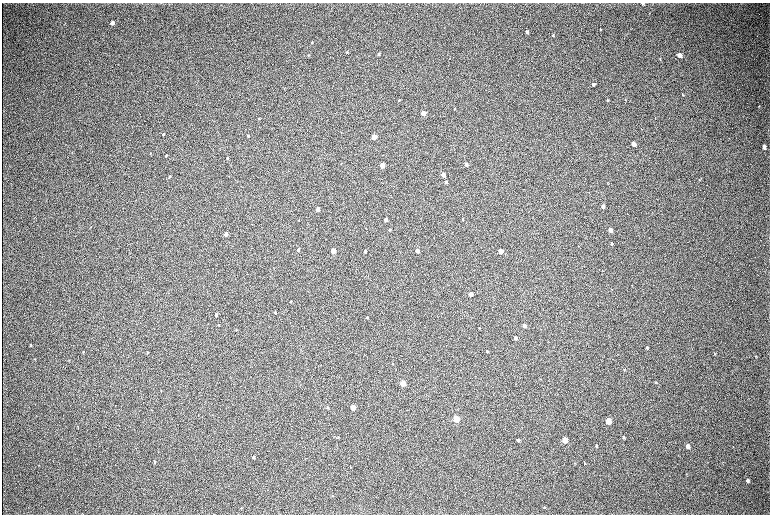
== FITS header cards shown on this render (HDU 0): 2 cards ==
NAXIS1  =                 1536 / length of data axis 1
NAXIS2  =                 1024 / length of data axis 2

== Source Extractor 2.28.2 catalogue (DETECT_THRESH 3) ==
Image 1536 x 1024 px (HDU 0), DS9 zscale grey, zoomed out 1/2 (1 PNG px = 2 x 2 image px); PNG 772 x 516 px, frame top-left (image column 1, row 1023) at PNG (2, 3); no overlay
Background 324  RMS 23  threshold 70.1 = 3 sigma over >= 5 px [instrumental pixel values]
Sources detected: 98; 1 cannot appear on this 1/2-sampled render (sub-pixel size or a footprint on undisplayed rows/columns) and is not listed; the other 97 listed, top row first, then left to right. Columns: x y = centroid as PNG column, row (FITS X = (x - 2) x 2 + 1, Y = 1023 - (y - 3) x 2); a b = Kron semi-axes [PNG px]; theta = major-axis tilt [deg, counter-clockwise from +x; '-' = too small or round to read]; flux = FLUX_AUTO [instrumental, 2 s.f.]
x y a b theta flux
643 4 3 2 - 4200
649 13 3 2 - 1800
112 23 4 3 - 34000
600 29 2 2 - 3200
527 32 3 3 - 13000
553 35 4 3 - 3900
312 42 3 2 - 3900
347 52 3 3 - 3200
379 54 3 3 - 8800
308 55 3 3 - 2800
679 55 4 3 - 58000
660 59 3 2 - 2500
593 84 3 3 - 15000
284 89 3 2 - 1700
682 94 4 2 - 3500
625 99 3 3 - 2800
399 100 3 3 - 4100
607 100 3 2 - 4600
759 106 3 2 - 2300
454 109 3 2 - 2400
423 113 3 3 - 110000
259 118 3 2 - 2100
163 134 3 2 - 6200
248 136 3 2 - 5000
374 137 3 3 - 160000
633 144 4 3 - 73000
764 147 4 3 - 24000
72 152 3 2 - 2000
150 153 3 2 - 1400
166 155 3 2 - 3600
227 158 4 3 - 4600
466 164 3 3 - 30000
382 165 3 3 - 98000
443 175 3 3 - 55000
169 176 3 2 - 4900
446 182 3 2 - 15000
603 206 3 3 - 19000
318 209 3 3 - 55000
386 219 3 3 - 50000
463 219 3 2 - 3800
299 220 3 2 - 1800
251 224 2 1 - 3700
90 227 3 2 - 2200
174 230 2 1 - 1200
389 230 3 2 - 4000
610 230 3 3 - 57000
226 234 3 3 - 45000
611 243 3 2 - 6000
578 246 3 2 - 2100
298 250 3 2 - 10000
333 251 3 3 - 140000
365 251 3 2 - 12000
417 251 3 3 - 58000
500 251 3 3 - 72000
470 294 3 3 - 71000
291 301 3 2 - 3900
275 312 3 2 - 7000
216 314 3 3 - 9700
367 317 3 2 - 7400
218 325 3 2 - 2700
524 325 3 3 - 36000
479 327 3 2 - 2300
236 329 3 2 - 2600
515 338 3 3 - 14000
30 344 3 2 - 2600
647 347 3 2 - 6500
487 351 3 2 - 6200
83 352 3 3 - 3300
148 352 3 2 - 2600
715 354 3 2 - 2400
123 355 2 1 - 2900
756 356 3 2 - 2800
35 359 3 2 - 2200
392 364 3 3 - 3100
624 369 3 2 - 2500
656 382 3 2 - 2200
402 383 3 3 - 180000
327 407 3 3 - 4500
353 407 3 3 - 110000
456 419 4 3 - 270000
608 421 4 3 - 180000
78 426 3 2 - 1500
338 437 3 3 - 3300
623 437 4 3 - 7600
518 440 4 3 - 12000
564 440 4 3 - 140000
596 446 3 3 - 5700
687 446 4 3 - 27000
733 446 3 2 - 1800
254 457 4 3 - 9200
154 461 3 3 - 4200
585 463 4 3 - 3700
350 466 3 2 - 1700
686 474 3 2 - 2300
747 480 4 3 - 13000
332 495 3 2 - 1700
544 507 3 2 - 2600
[1 sub-pixel or undisplayed-footprint detection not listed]